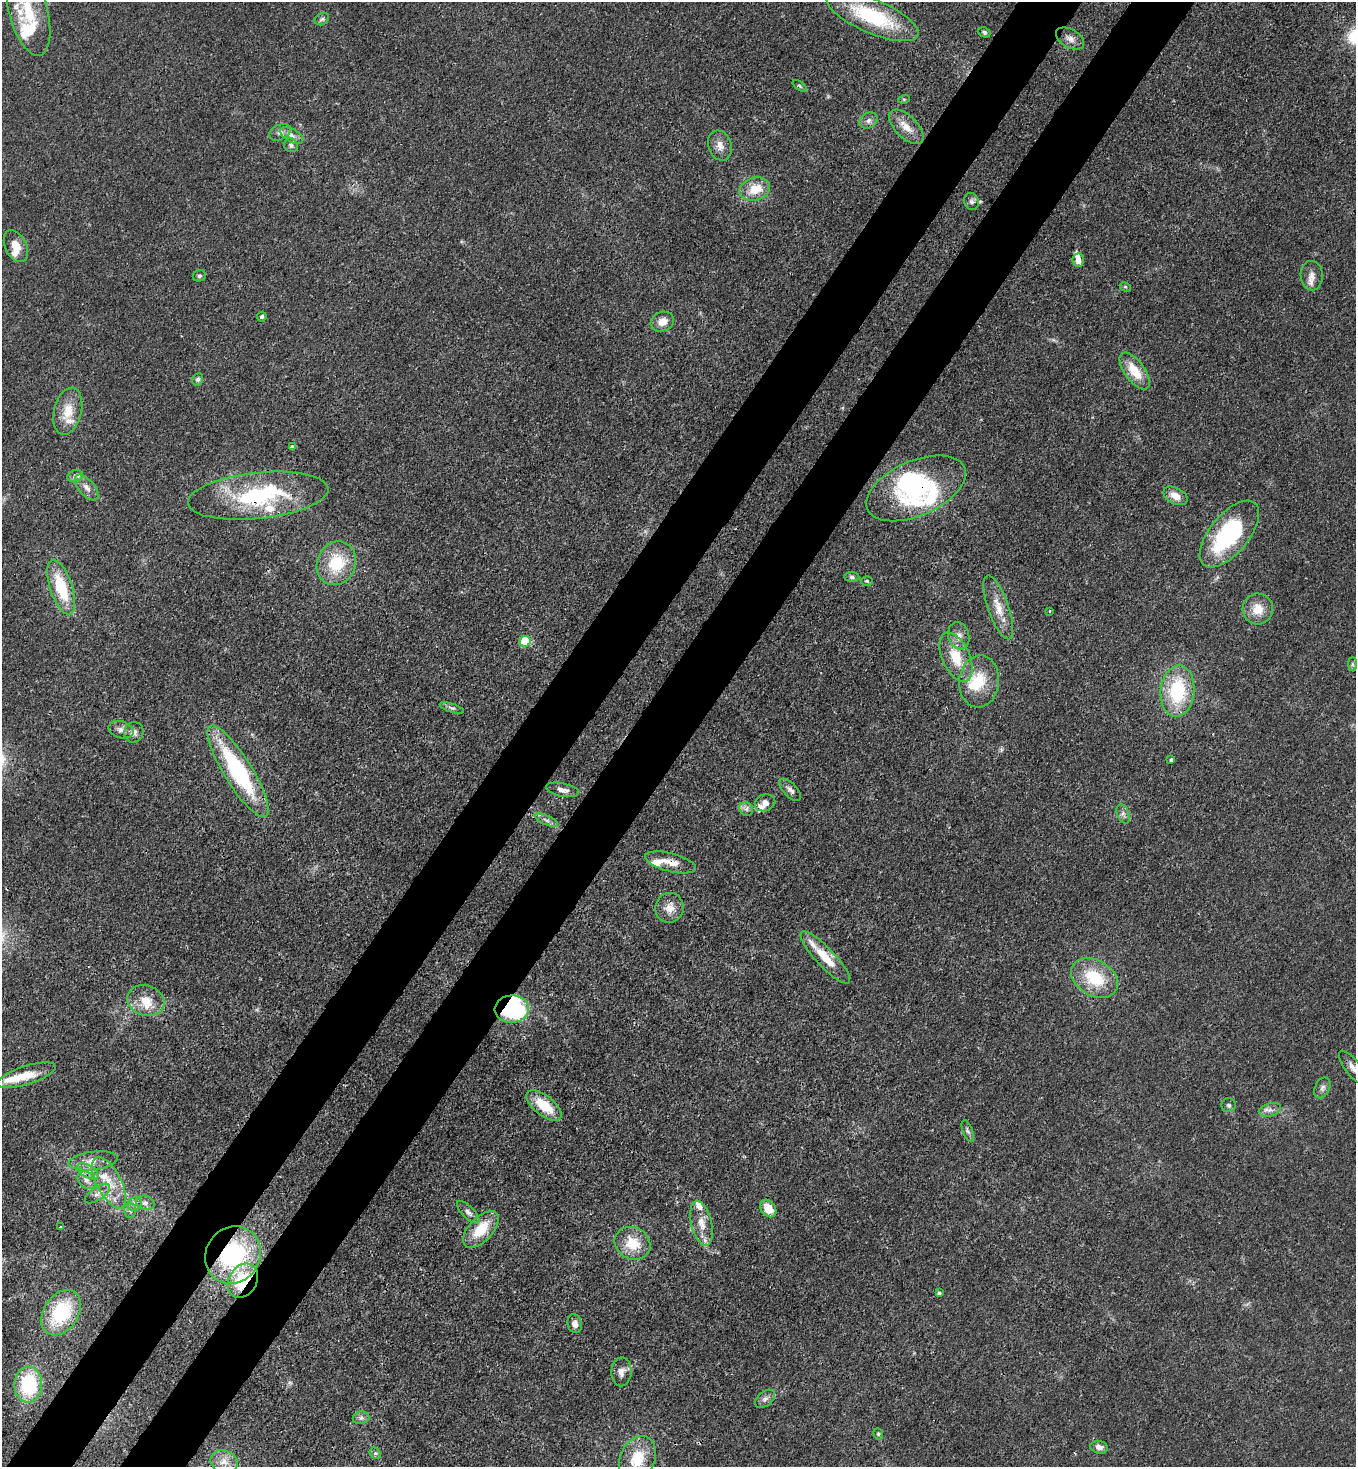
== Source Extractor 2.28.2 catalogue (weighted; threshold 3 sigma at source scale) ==
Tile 7 of 4 x 4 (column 3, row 2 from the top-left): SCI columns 2931-4284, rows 2994-4458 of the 6010 x 5988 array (HDU 1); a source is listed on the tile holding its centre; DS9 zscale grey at full resolution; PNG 1358 x 1469 px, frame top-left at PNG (2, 2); each listed source drawn as its Kron ellipse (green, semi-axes under 4 px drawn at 4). Shown black and unused: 10% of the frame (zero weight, under 3 of 4 exposures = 7% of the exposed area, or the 3 px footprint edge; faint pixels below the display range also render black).
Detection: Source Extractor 2.28.2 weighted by HDU 2 'WHT'; one run over the whole footprint, this tile lists its part. Background 0.0202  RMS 0.0027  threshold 0.0119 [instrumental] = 3 sigma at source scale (4.5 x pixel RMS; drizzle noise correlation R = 1.50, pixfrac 1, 0.05/0.05 arcsec/px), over >= 5 px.
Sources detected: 118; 1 too faint to see at this stretch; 3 inside a brighter object's white glare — neither listed nor drawn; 17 inside a brighter listed object's ellipse — not listed separately; the other 97 listed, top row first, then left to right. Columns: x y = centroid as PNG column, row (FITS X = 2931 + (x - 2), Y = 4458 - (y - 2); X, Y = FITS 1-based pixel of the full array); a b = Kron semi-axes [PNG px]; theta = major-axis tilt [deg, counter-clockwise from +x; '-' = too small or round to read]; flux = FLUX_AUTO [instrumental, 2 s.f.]
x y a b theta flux
28 11 45 19 -75 15
872 16 49 17 -23 23
322 19 7 6 - 0.59
984 32 6 5 - 0.49
1070 39 15 9 -30 1.9
800 86 8 4 -36 0.41
904 99 5 3 - 0.29
868 121 10 7 34 1.1
906 127 21 11 -45 3.5
280 132 11 7 25 1.2
292 135 12 6 -30 1.4
291 145 7 6 - 0.76
720 146 15 11 -72 2.3
755 189 15 11 17 5.7
971 201 8 7 - 0.85
16 246 17 10 -64 3.8
1078 260 6 6 - 2
199 276 7 5 23 0.61
1312 276 14 11 -88 2.2
1125 287 6 4 -28 0.3
262 317 5 4 - 0.57
662 322 12 9 20 2.7
1135 371 21 10 -54 6.6
198 379 6 5 - 0.52
68 411 24 14 76 5.6
292 447 4 4 - 0.78
75 476 8 6 14 0.79
87 487 15 7 -50 1.9
916 488 53 27 24 31
258 496 70 23 6 29
1176 496 13 8 -28 2.9
1229 534 40 19 50 33
336 563 22 19 65 11
852 577 7 5 -7 0.69
867 581 6 5 - 0.4
61 587 29 11 -72 12
998 607 34 10 -71 4.7
1258 609 15 15 - 4.5
1050 611 4 2 - 0.18
959 636 14 10 -74 2.2
525 641 5 5 - 16
956 657 26 13 -66 8.1
1352 664 7 4 90 0.46
979 681 26 20 85 8.6
1177 691 26 17 85 18
452 708 13 4 -17 0.68
121 730 13 8 -16 1.5
134 732 10 9 - 1.5
1171 760 4 3 - 0.42
238 771 53 14 -58 33
562 790 16 6 -12 1.6
790 790 14 6 -46 1.2
765 803 10 8 20 2.2
746 809 7 6 - 0.97
1123 814 10 6 -69 0.96
546 820 12 4 -24 0.99
670 862 26 9 -15 3.2
669 908 15 14 - 3.1
825 958 34 9 -47 6.7
1094 978 25 17 -31 12
146 1000 19 15 -17 4.8
512 1009 17 13 6 37
1353 1068 21 7 -52 1.9
26 1075 30 9 18 6.4
1322 1088 11 7 65 1
1229 1105 7 7 - 0.61
544 1106 21 10 -38 7.5
1270 1110 11 6 17 1.3
968 1131 11 5 -69 0.7
93 1161 25 9 7 3.3
88 1171 12 6 -32 1.7
86 1180 10 7 -43 1.6
109 1183 28 12 -63 6.6
98 1194 14 6 34 1.5
145 1203 9 7 -17 1.1
135 1204 7 6 - 0.97
768 1208 9 7 -53 4.7
130 1210 7 6 - 0.83
468 1212 15 6 -45 1.1
701 1223 23 10 -77 4.1
61 1227 3 3 - 0.49
481 1229 22 12 47 7.8
633 1243 18 16 -28 7.1
233 1255 29 27 54 32
243 1281 18 14 59 13
939 1293 4 3 - 0.46
61 1313 25 17 57 18
575 1323 9 7 -76 1.2
621 1372 14 10 87 1.7
28 1385 18 14 88 19
765 1399 11 7 38 1.1
361 1418 8 6 12 0.9
878 1434 6 4 -69 0.44
1099 1447 9 6 -13 1.5
375 1453 6 5 - 0.45
637 1459 23 17 64 8.9
224 1462 14 11 -21 2.7
Overlapping masked pixels (flux is a lower limit): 7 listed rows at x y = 916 488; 258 496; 238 771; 670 862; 512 1009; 233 1255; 243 1281
Isophote crosses this tile's border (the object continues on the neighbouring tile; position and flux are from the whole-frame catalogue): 2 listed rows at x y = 28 11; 1353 1068